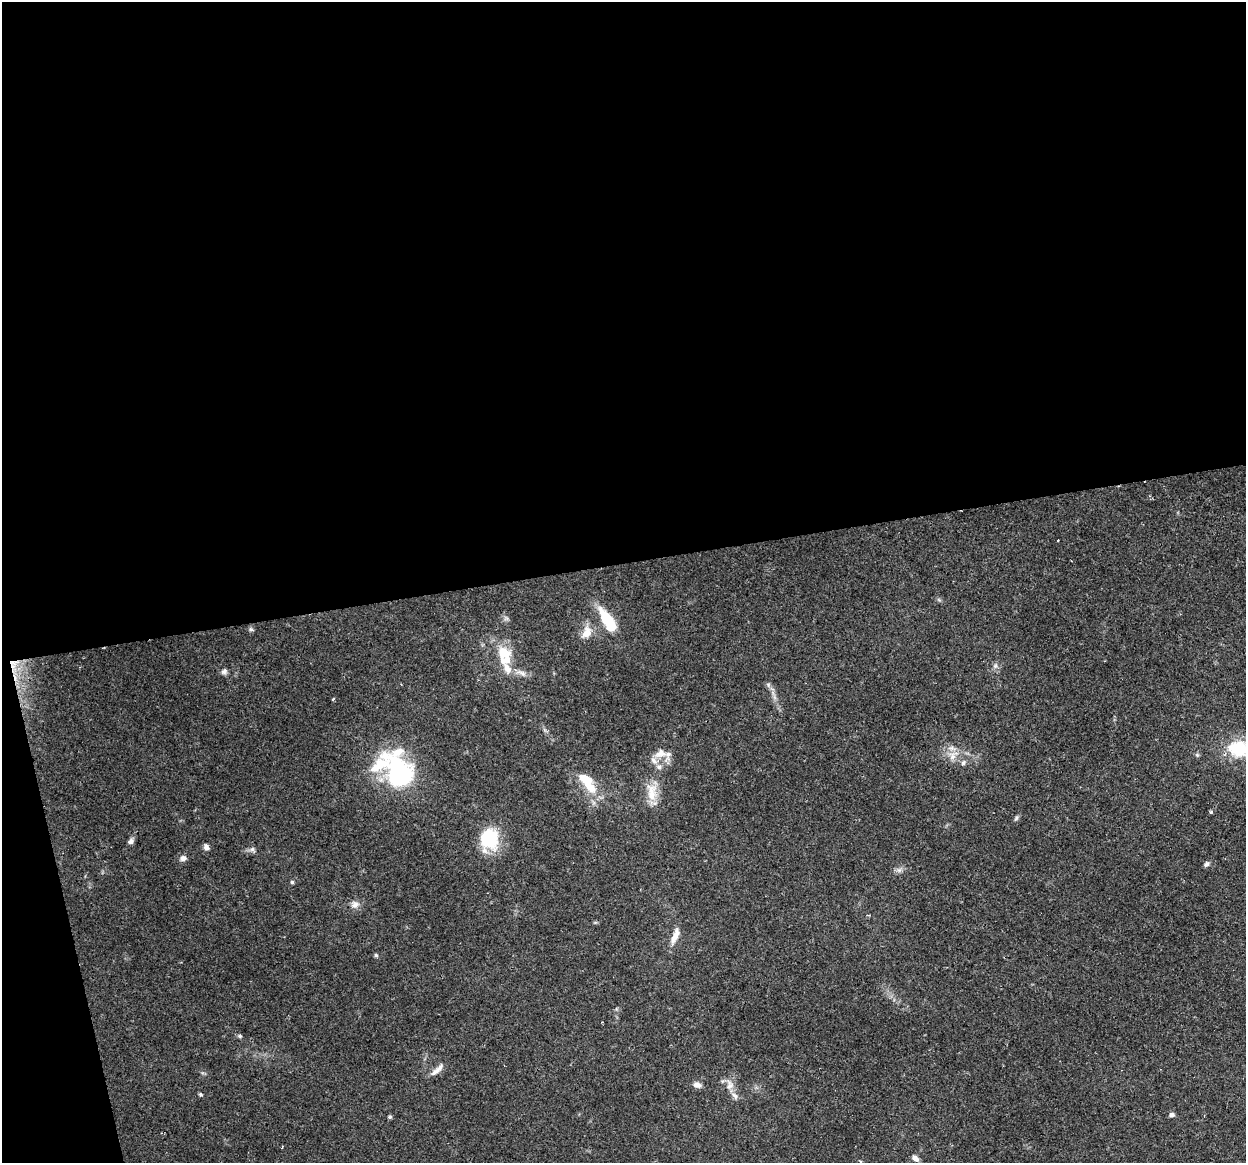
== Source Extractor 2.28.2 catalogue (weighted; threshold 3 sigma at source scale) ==
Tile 1 of 4 x 4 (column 1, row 1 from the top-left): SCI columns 1-1244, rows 3567-4727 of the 4977 x 4761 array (HDU 1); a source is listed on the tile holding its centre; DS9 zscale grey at full resolution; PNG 1248 x 1165 px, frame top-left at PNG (2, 2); no overlay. Shown black and unused: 51% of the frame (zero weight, under 2 of 3 exposures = <1% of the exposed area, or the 3 px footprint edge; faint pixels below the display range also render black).
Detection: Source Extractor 2.28.2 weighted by HDU 2 'WHT'; one run over the whole footprint, this tile lists its part. Background 0.148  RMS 0.0061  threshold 0.0276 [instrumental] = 3 sigma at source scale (4.5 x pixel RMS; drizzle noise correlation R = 1.50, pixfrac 1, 0.0396/0.0396 arcsec/px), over >= 5 px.
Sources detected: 56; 1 too faint to see at this stretch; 1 inside a brighter object's white glare — not listed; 10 inside a brighter listed object's ellipse — not listed separately; the other 44 listed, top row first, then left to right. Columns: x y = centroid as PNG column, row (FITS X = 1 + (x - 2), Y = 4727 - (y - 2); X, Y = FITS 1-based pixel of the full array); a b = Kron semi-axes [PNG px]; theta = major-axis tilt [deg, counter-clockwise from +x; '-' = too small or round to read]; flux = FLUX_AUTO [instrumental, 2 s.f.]
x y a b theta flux
1058 540 3 2 - 0.5
939 600 7 4 -19 0.97
608 620 28 11 -58 27
251 629 8 5 -16 1.3
587 632 20 12 68 8
503 653 17 16 - 15
13 666 23 6 -77 9.5
995 666 8 7 - 2.2
224 672 8 7 - 2
521 673 18 7 -20 4.1
773 693 9 4 -52 2.3
333 699 4 3 - 0.59
1239 749 20 15 -6 33
661 753 23 15 -33 7.6
953 755 18 12 43 8
1197 755 6 5 - 1
963 763 8 6 48 1.8
399 774 42 29 -56 81
590 787 24 13 -41 13
652 792 28 14 -84 13
1211 812 4 4 - 0.96
1016 818 8 5 66 1.4
491 839 33 19 66 27
131 841 9 6 50 2.1
206 847 8 6 -78 2.8
252 849 10 7 -13 2.1
183 858 9 7 10 2.7
1206 864 7 5 32 1.9
899 870 9 7 1 2.3
292 882 5 4 - 1.3
355 904 11 10 - 4.2
595 922 6 4 1 0.77
675 936 23 8 68 7
376 955 5 5 - 1.1
240 1036 7 5 -15 1.1
435 1072 17 7 34 4.1
697 1085 10 7 -21 3.1
730 1085 17 10 -77 6.2
200 1094 5 4 - 0.96
1172 1115 6 5 - 2
390 1117 5 4 - 1.2
282 1147 3 2 - 0.7
915 1158 9 6 -40 3.1
860 1161 3 3 - 1.1
Overlapping masked pixels (flux is a lower limit): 1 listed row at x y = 13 666
Isophote crosses this tile's border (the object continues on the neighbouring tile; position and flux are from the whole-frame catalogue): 1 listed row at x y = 1239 749